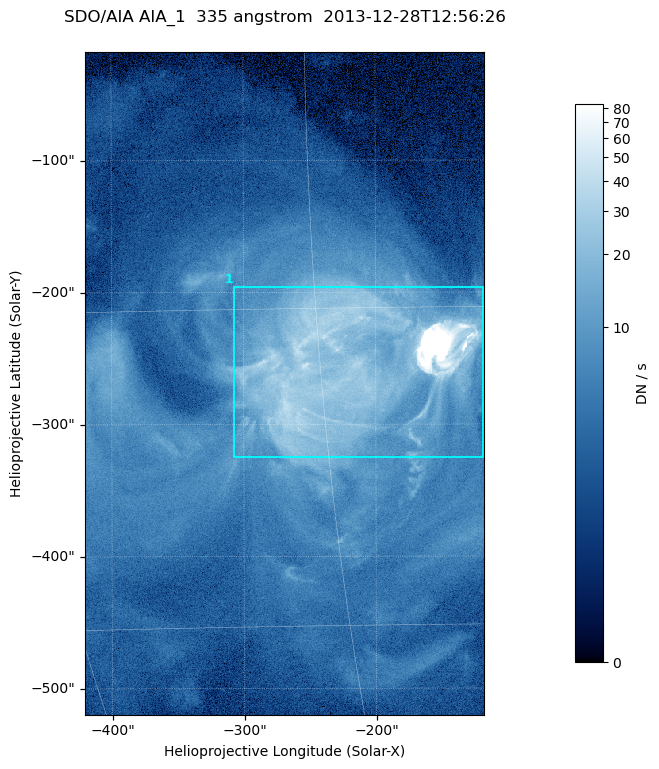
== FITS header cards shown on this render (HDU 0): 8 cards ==
TELESCOP= 'SDO/AIA '
INSTRUME= 'AIA_1   '
WAVELNTH=                  335
WAVEUNIT= 'angstrom'
DATE-OBS= '2013-12-28T12:56:26.62'
CTYPE1  = 'HPLN-TAN'
CTYPE2  = 'HPLT-TAN'
BUNIT   = 'DN / s  '

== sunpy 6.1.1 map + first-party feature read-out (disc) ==
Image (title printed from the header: SDO/AIA AIA_1  335 angstrom  2013-12-28T12:56:26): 503 x 835 px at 0.601 arcsec/px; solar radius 976 arcsec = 1624 px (partial field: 5.1% of the solar disc is inside the frame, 100% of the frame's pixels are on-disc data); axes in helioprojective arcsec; data unit DN / s (BUNIT, on the colour bar)
Orientation: roll -0.142 deg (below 1 deg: not rotated)
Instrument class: DISC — disc imager (sunpy class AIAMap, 335 A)
Bright regions (active regions / flare kernels): reference = the on-disc median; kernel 5 px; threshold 5 sigma = 16.9 DN / s over a disc level ~3.96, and >= 1.15x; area >= 420 px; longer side >= 6 px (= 3.6 arcsec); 1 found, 1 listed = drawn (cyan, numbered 1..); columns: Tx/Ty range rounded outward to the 2 arcsec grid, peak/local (2 s.f.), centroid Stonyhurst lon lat
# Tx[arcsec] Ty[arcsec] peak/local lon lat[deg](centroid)
1 -308..-118 -326..-196 12 -14 -17